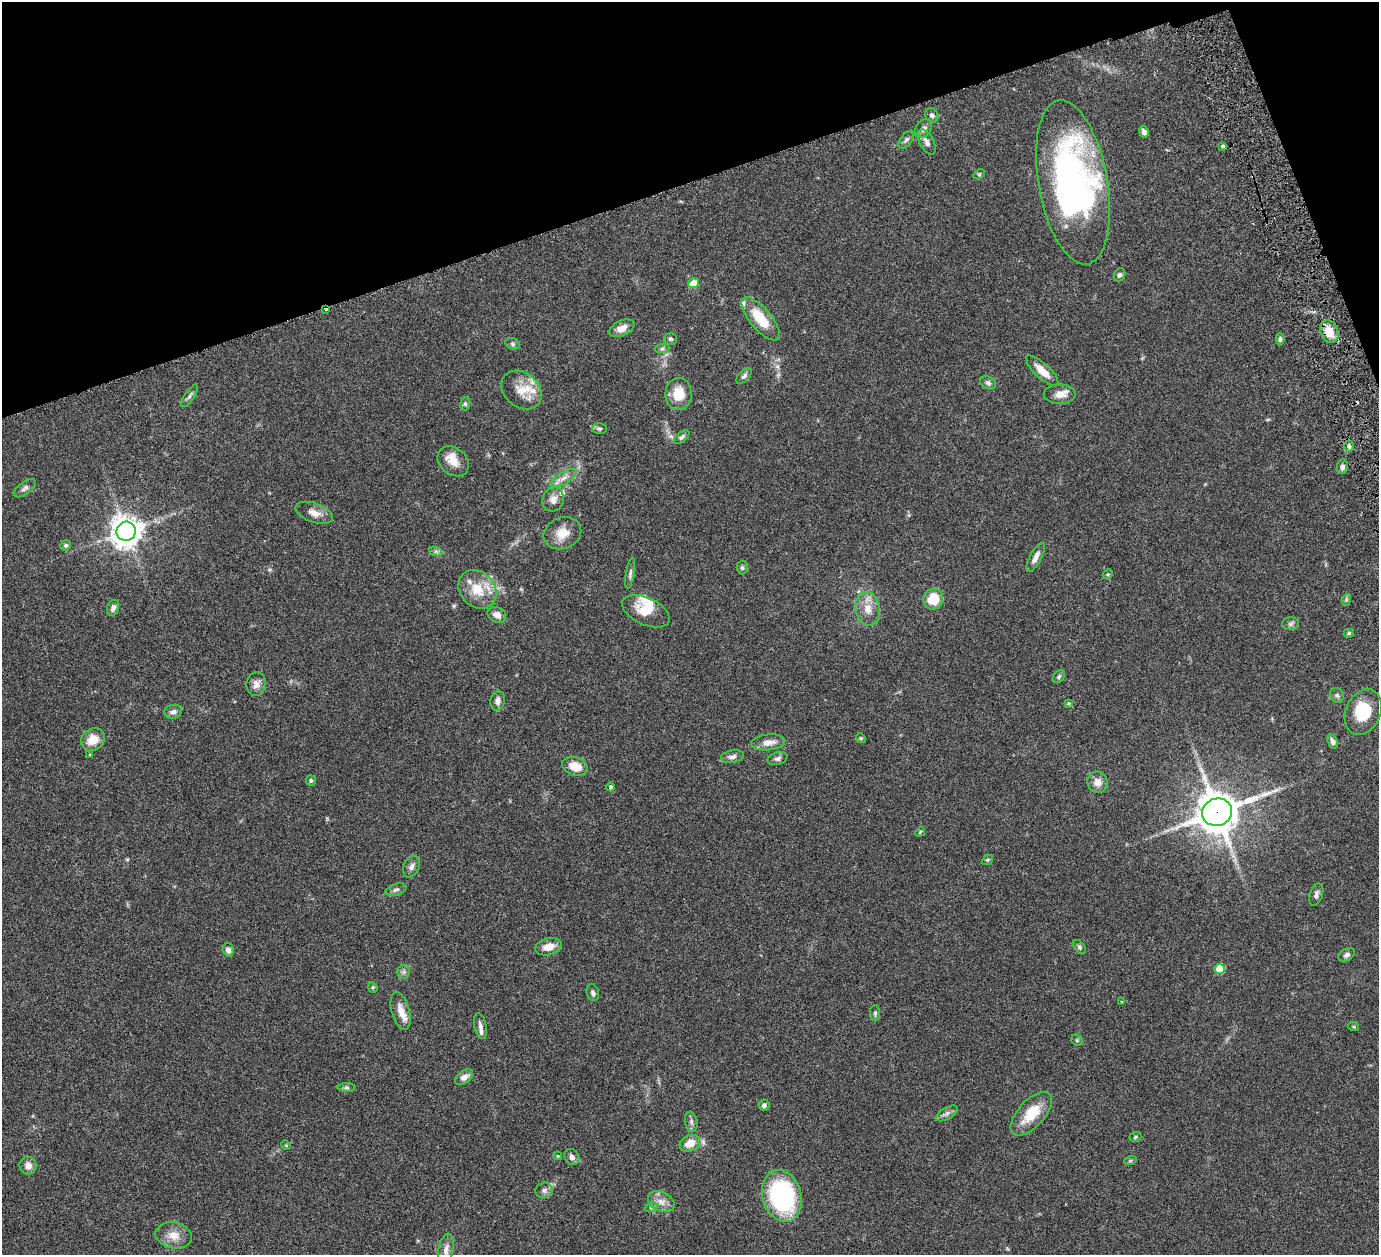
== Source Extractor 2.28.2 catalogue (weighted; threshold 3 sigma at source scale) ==
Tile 3 of 4 x 4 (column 3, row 1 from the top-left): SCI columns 2815-4191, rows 4077-5329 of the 5682 x 5542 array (HDU 1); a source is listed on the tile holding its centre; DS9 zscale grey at full resolution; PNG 1381 x 1257 px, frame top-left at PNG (2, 2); each listed source drawn as its Kron ellipse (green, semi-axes under 4 px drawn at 4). Shown black and unused: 16% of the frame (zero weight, under 3 of 6 exposures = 5% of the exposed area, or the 3 px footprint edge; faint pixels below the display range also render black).
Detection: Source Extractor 2.28.2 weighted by HDU 2 'WHT'; one run over the whole footprint, this tile lists its part. Background 0.0539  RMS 0.0027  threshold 0.0112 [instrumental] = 3 sigma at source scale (4.09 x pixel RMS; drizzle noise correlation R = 1.36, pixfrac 0.8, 0.05/0.05 arcsec/px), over >= 5 px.
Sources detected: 117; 2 inside a brighter object's white glare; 1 cosmic-ray / hot-pixel residue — neither listed nor drawn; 5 inside a brighter listed object's ellipse — not listed separately; the other 109 listed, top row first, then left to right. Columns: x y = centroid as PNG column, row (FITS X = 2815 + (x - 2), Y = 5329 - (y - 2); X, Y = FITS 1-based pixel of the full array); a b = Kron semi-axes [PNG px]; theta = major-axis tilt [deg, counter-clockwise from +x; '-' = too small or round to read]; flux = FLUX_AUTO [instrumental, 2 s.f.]
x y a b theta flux
932 115 7 6 - 0.7
923 128 11 7 53 1.1
1144 132 6 4 -63 0.92
906 140 10 5 51 0.75
927 142 14 7 -61 1.3
1223 146 4 3 - 0.36
979 174 6 4 30 0.34
1073 182 83 34 -80 86
1120 275 7 5 63 0.66
694 283 5 5 - 4.9
326 310 4 3 - 0.37
761 319 27 10 -50 7.5
622 328 13 7 25 2.2
1329 332 12 8 -69 4.1
671 339 6 6 - 0.51
1280 339 6 4 89 0.51
513 344 7 5 -16 0.49
662 349 7 4 1 0.53
1042 371 21 7 -43 3.3
744 376 9 5 44 0.66
988 383 8 6 -27 0.63
521 390 22 17 -41 4.8
679 394 16 13 84 5.1
1060 394 16 9 1 2.2
190 396 13 4 55 0.72
465 404 7 5 76 0.46
599 429 7 5 0 0.53
682 437 9 4 40 0.59
1349 446 6 4 -90 0.65
453 461 17 13 -40 3.3
1342 467 7 5 81 0.83
563 478 15 6 31 1.5
25 488 13 6 37 0.9
553 499 12 10 68 1.9
314 513 19 9 -19 2.2
126 531 9 9 - 340
562 533 19 15 22 3.9
66 545 6 5 - 0.48
436 552 7 4 -19 0.51
1036 557 16 5 62 1.6
742 567 7 5 -89 0.54
630 573 16 4 81 0.73
1108 574 5 4 - 0.31
477 589 21 17 -49 6.7
933 599 10 9 - 5.8
1346 600 6 4 72 0.42
113 608 8 6 70 1.1
868 609 17 12 -80 3.2
646 611 25 13 -25 4.5
497 615 10 7 -25 1.7
1291 624 8 6 2 0.64
1349 633 5 4 - 0.39
1059 677 7 5 51 0.52
256 684 12 10 82 1.7
1337 695 7 6 - 0.7
498 701 10 7 78 1.2
1068 703 4 4 - 0.52
173 712 9 6 12 0.99
1363 712 24 17 66 7.1
861 738 5 4 - 0.3
93 740 13 10 38 3.6
1333 741 7 5 -71 0.8
768 742 17 8 6 2.3
90 755 4 3 - 0.25
732 757 11 6 10 1
778 759 10 6 15 0.8
575 766 13 9 -20 3.7
311 780 5 5 - 0.41
1098 782 11 10 - 2
610 787 4 3 - 0.46
1217 812 15 13 24 680
920 832 5 4 - 0.27
987 860 6 4 42 0.36
411 867 11 7 64 1
396 890 11 5 17 0.78
1316 895 12 6 72 0.9
548 947 13 8 16 2.7
1079 947 8 5 -54 0.47
228 950 7 5 -75 1.1
1347 955 9 6 32 0.86
1220 969 5 5 - 7.7
403 972 7 6 - 0.61
373 987 5 4 - 0.36
593 993 8 6 -74 0.72
1122 1002 3 2 - 0.23
401 1011 19 9 -75 2.8
875 1013 8 5 -90 0.47
480 1026 13 6 -77 1
1354 1027 5 3 - 0.24
1077 1040 6 5 - 0.39
464 1077 10 6 35 1.5
346 1088 9 4 0 0.47
764 1105 5 5 - 0.69
947 1113 12 5 31 0.88
1031 1114 27 13 48 7.2
691 1122 10 6 -80 0.78
1135 1137 6 4 19 0.37
690 1143 11 8 28 3
286 1145 5 4 - 0.27
558 1156 4 3 - 0.2
572 1157 8 7 - 1
1130 1161 6 4 19 0.34
28 1166 9 8 - 1.8
544 1190 8 7 - 1
782 1196 26 19 -73 38
661 1202 14 9 -26 2.1
651 1208 7 4 19 0.43
174 1235 18 13 -11 3.1
446 1250 16 7 79 1.6
Overlapping masked pixels (flux is a lower limit): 2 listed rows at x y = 326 310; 1217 812